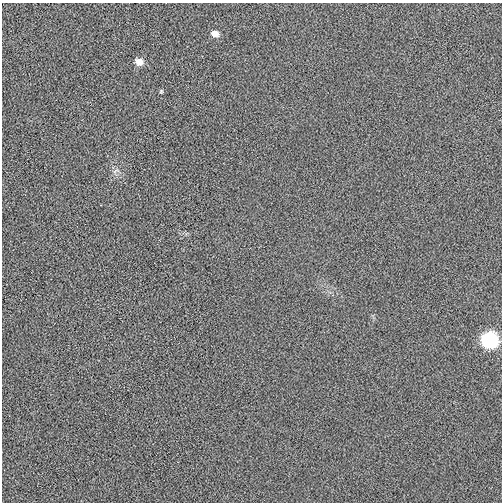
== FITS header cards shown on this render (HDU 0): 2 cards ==
NAXIS1  =                  500
NAXIS2  =                  500

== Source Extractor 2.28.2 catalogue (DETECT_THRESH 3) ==
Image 500 x 500 px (HDU 0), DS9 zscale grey, 1 PNG px = 1 image px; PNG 504 x 504 px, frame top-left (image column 1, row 500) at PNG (2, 3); no overlay
Background 0.00242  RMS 0.017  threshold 0.0503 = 3 sigma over >= 5 px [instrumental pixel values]
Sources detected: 5; all 5 listed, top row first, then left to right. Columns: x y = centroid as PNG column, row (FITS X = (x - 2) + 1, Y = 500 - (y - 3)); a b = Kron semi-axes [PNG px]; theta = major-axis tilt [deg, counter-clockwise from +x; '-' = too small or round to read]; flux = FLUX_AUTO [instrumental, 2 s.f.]
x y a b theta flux
215 34 8 6 -11 8
139 62 8 7 - 9.3
161 91 5 4 - 1.3
115 171 11 3 41 2.3
490 340 9 9 - 190